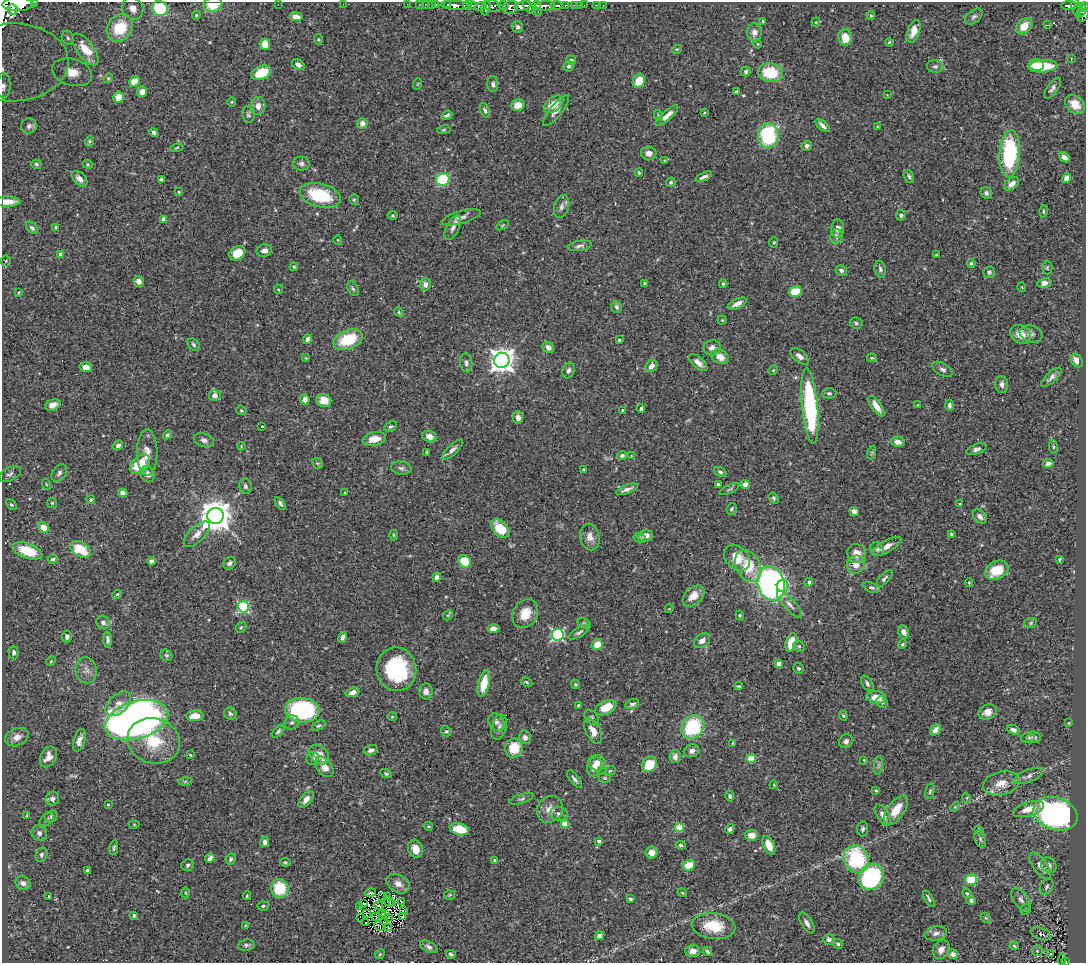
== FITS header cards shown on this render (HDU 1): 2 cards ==
NAXIS1  =                 1084
NAXIS2  =                  961

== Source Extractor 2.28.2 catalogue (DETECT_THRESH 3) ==
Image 1084 x 961 px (HDU 1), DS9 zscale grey, 1 PNG px = 1 image px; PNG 1088 x 965 px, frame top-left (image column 1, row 961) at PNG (2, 2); each listed source drawn as its Kron ellipse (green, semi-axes under 4 px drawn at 4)
Background 0.824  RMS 0.024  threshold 0.0718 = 3 sigma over >= 5 px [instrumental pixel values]
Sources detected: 481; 3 with non-positive FLUX_AUTO (blend fragments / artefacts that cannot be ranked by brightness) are neither listed nor drawn; the other 478 listed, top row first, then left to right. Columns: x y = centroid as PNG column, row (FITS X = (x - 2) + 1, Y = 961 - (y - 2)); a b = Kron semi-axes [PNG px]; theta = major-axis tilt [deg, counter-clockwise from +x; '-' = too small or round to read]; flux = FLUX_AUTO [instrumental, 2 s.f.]
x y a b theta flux
34 3 3 2 - 71
18 4 15 7 1 3900
213 4 9 7 12 35
278 4 2 2 - 5.2
343 4 2 2 - 52
407 4 2 2 - 12
419 4 2 2 - 11
425 4 2 2 - 11
431 4 2 2 - 14
436 4 3 2 - 26
448 5 4 3 - 51
455 5 14 4 -3 1700
467 5 4 3 - 430
503 5 5 3 - 400
536 5 4 3 - 470
556 5 6 3 -3 380
574 5 3 3 - 32
579 5 2 2 - 7.7
584 5 2 2 - 9
596 5 2 2 - 7.2
603 5 2 2 - 4.7
1069 5 8 3 0 260
472 6 5 3 - 520
492 6 9 5 -18 670
523 6 8 5 10 2000
545 6 10 4 3 1300
565 6 3 3 - 120
480 7 6 4 11 330
510 7 8 6 22 1300
528 7 8 3 -57 950
1076 7 10 4 -77 270
1084 7 5 4 - 360
133 8 12 10 -50 21
160 8 8 7 - 110
486 8 7 3 76 420
12 9 5 5 - 790
1082 11 6 4 61 390
538 12 2 2 - 17
196 15 4 4 - 1.9
871 15 4 3 - 1.9
1083 15 7 5 57 250
296 17 6 4 -9 12
974 17 10 6 39 4.5
763 21 4 3 - 1.9
816 22 4 4 - 1.7
1047 25 3 2 - 2.9
1024 26 9 6 44 23
517 27 6 5 - 3.4
120 28 14 12 53 61
913 31 12 6 70 14
754 32 9 7 -88 12
68 38 7 5 -63 3.8
845 38 8 6 -83 25
318 40 5 4 - 1.8
889 42 4 3 - 1.7
265 44 5 5 - 26
758 44 4 3 - 1.3
85 49 18 8 -54 39
677 49 5 3 - 1.4
1071 59 3 2 - 1.6
571 60 5 4 - 2.6
12 62 56 39 2 290
298 65 7 5 -33 5.1
1036 65 7 6 - 25
569 66 5 5 - 3.6
935 66 8 6 -6 4.5
1043 66 14 6 4 57
746 71 5 4 - 4
72 72 20 13 -16 52
261 73 10 6 21 41
771 73 12 9 -10 62
108 78 5 4 - 1.5
134 81 6 4 44 18
639 81 7 6 - 34
417 84 6 3 70 1.7
493 84 8 5 -89 4.3
4 86 12 7 89 13
1053 88 12 5 54 5.8
736 91 4 2 - 2
142 92 5 5 - 11
887 95 2 2 - 1
118 97 5 5 - 19
232 102 4 4 - 1.8
554 104 11 7 37 22
1075 104 11 8 -41 21
518 105 7 6 - 20
258 106 9 7 83 13
485 110 7 4 -68 3.5
556 111 19 6 50 10
704 113 4 3 - 1.4
248 114 8 6 -80 3.7
447 115 6 3 26 3.5
658 115 5 3 - 1.5
667 116 14 4 43 12
362 123 5 5 - 12
823 125 9 4 -42 6.7
29 126 8 7 - 4.6
878 127 4 3 - 1.5
444 130 7 3 9 2
154 132 4 4 - 5
768 135 12 10 85 140
89 141 5 4 - 2.3
807 146 5 5 - 3.9
177 148 7 3 11 1.8
649 153 8 7 - 9.9
1010 154 24 10 86 160
1064 157 6 4 -39 7.9
665 160 4 4 - 1.8
301 163 8 7 - 5.3
36 164 5 5 - 3.1
88 164 5 4 - 2
639 172 4 3 - 2
909 176 7 5 -66 3.7
704 177 9 4 24 4.7
1066 178 5 4 - 9.6
80 179 9 5 -45 9.1
443 179 7 6 - 98
161 180 3 3 - 3.5
671 182 5 4 - 3.3
1012 184 8 5 39 12
179 192 4 3 - 1.5
986 193 6 5 - 4.4
320 195 21 11 -14 85
354 200 5 4 - 2.1
7 202 13 5 0 20
561 207 12 7 74 7.7
1043 211 6 3 -89 2.1
393 215 5 4 - 2.2
901 215 5 5 - 3.3
461 217 20 6 15 9.5
164 219 4 4 - 14
502 225 7 3 32 1.6
32 228 7 4 -45 4.1
56 228 4 4 - 4.5
453 228 13 6 64 7.9
838 228 9 6 83 8.3
837 236 7 6 - 8
338 240 5 3 - 1.3
774 242 5 4 - 2.2
580 246 12 5 9 5.8
264 250 8 6 14 8.2
237 253 8 6 34 26
60 255 4 3 - 6.3
936 255 3 2 - 1
6 261 5 5 - 2.4
971 263 4 3 - 2.5
294 267 4 3 - 1.8
1047 268 7 5 89 2.6
880 269 8 5 -76 4.6
841 270 6 5 - 5
989 272 6 5 - 3.3
139 281 5 5 - 10
644 283 3 3 - 1.6
1044 283 7 5 12 9.1
425 284 6 5 - 7.4
723 284 4 3 - 2.3
1022 287 5 3 - 1.1
353 289 8 5 -62 3.3
278 290 4 3 - 1.4
795 291 7 5 12 30
19 292 3 2 - 1.4
737 304 10 4 25 10
616 307 6 5 - 4.1
399 312 5 4 - 2.1
722 320 4 4 - 1.9
856 323 6 5 - 2.9
1021 334 11 8 -34 20
1031 334 11 8 -18 6.8
307 339 5 4 - 5.8
348 340 15 9 22 69
619 340 3 3 - 2.8
193 345 7 5 -47 3.7
548 347 6 5 - 8.7
712 348 9 7 4 8.9
800 356 11 6 -39 7.2
720 357 9 7 -27 14
306 358 4 4 - 1.5
872 358 5 3 - 2.1
502 360 8 7 - 1600
1077 360 7 5 -54 11
466 363 9 6 -84 5.1
698 363 11 5 -42 9.2
652 366 6 5 - 9.7
86 367 6 5 - 13
943 369 11 6 -30 5.9
568 370 8 6 70 5.6
773 370 5 4 - 1.8
1051 377 13 5 42 7.4
1002 384 8 6 -89 7
829 393 7 5 -1 3.4
215 395 6 5 - 11
305 399 5 4 - 10
324 400 7 6 - 22
53 405 8 5 22 9.4
917 405 3 2 - 1.2
949 405 5 4 - 4.6
810 406 38 8 -85 230
876 406 12 5 -54 16
641 408 4 3 - 3.1
241 410 5 4 - 2.5
623 410 3 3 - 2.7
518 417 6 5 - 8.6
262 426 3 2 - 1.6
391 426 7 4 26 2.9
167 435 5 4 - 2.8
429 436 7 5 -23 13
374 439 12 6 12 18
204 440 10 6 -19 6.3
898 442 7 5 -10 10
118 445 5 4 - 5.4
241 446 4 3 - 1.4
1053 447 7 3 -82 2.2
976 449 10 5 19 5.2
452 450 14 5 44 6.9
427 452 4 2 - 1.9
147 453 23 10 -90 19
871 453 7 4 71 2.4
622 456 5 4 - 3.8
631 456 3 2 - 0.99
317 463 6 4 -42 2.5
1048 463 5 4 - 5.7
140 464 12 7 41 50
401 468 10 6 -9 5.2
584 470 3 3 - 2.9
720 472 6 4 -23 3.5
59 473 9 6 53 5.8
10 474 12 6 27 4.9
148 474 8 7 - 8.7
46 484 5 3 - 1.6
718 484 4 3 - 3.9
745 484 4 4 - 11
245 486 8 6 -74 5.1
627 489 11 3 20 6.9
730 489 11 4 24 3.1
123 493 5 4 - 6.7
345 493 4 3 - 1.4
774 498 6 4 -52 3
91 500 4 4 - 2.3
52 503 5 5 - 2.2
280 503 7 3 -55 3.5
960 504 3 2 - 1.3
11 505 6 4 -44 2.6
732 509 6 5 - 3.4
854 511 5 4 - 7.9
215 516 8 8 - 3200
980 516 8 5 -44 6.2
44 528 6 4 -52 25
500 528 11 7 -45 45
197 534 17 7 44 12
951 534 4 4 - 3.9
393 535 5 3 - 1.6
646 536 7 5 14 10
590 537 13 9 -79 13
640 538 6 3 -14 2.7
887 546 16 6 29 13
81 549 11 7 -30 52
877 549 7 6 - 5.1
28 551 15 7 -20 54
856 553 9 9 - 18
737 558 14 11 -43 28
53 559 5 4 - 3.2
1060 559 4 2 - 1.7
151 561 4 4 - 3.8
465 561 7 5 -40 36
229 563 7 5 38 4.8
856 565 9 8 - 16
748 566 17 12 -62 56
997 570 12 9 26 42
437 577 4 4 - 11
884 579 11 4 47 4.2
809 582 4 4 - 2.7
771 583 17 13 -75 450
969 583 4 3 - 1.6
782 586 6 5 - 55
871 587 8 5 -20 4.4
117 594 5 4 - 1.8
693 596 13 8 42 21
789 604 17 5 -48 9.6
243 607 5 5 - 170
669 609 4 3 - 1.2
525 614 15 12 60 28
448 615 5 4 - 2
740 615 5 4 - 2
103 623 7 6 - 5.1
1031 623 6 5 - 2.6
584 624 7 4 -29 2.5
241 627 6 4 42 2.3
493 628 6 4 1 8.1
579 632 12 4 31 4.7
903 632 7 5 -65 8.8
558 635 6 5 - 260
67 637 6 5 - 4.5
342 637 5 3 - 4.9
108 640 8 4 -86 4.7
702 641 9 6 35 9.7
791 642 10 5 72 46
597 644 6 5 - 18
902 644 5 4 - 2
799 646 6 5 - 2.6
14 652 7 5 -89 3.8
166 655 6 5 - 2.9
51 661 5 4 - 1.8
779 664 4 4 - 16
798 668 5 5 - 2.8
396 669 22 20 -79 150
86 670 13 10 -83 11
526 682 6 4 -28 2.1
484 683 13 5 77 34
867 683 9 5 -58 4.8
575 684 5 4 - 2.3
739 686 4 3 - 2
426 691 8 6 -87 8.7
352 692 7 4 17 8.7
876 697 10 6 -6 24
882 702 6 5 - 3.3
118 704 15 9 42 13
632 704 7 5 18 4.5
579 705 3 3 - 3
606 708 11 6 26 30
302 710 17 12 -4 240
987 712 9 7 25 11
230 714 6 6 - 3.6
195 716 8 5 2 22
843 716 5 4 - 1.9
392 717 4 4 - 1.7
592 717 8 6 -51 3.9
137 720 32 18 17 1400
292 722 7 6 - 4.4
496 722 9 7 -54 6.4
1068 723 4 3 - 1.4
319 726 7 4 27 2.3
499 727 13 7 75 7.2
693 727 12 10 52 100
935 730 6 4 50 11
1013 730 7 4 -22 5.3
278 731 8 4 46 3.6
446 731 5 5 - 3
593 731 14 7 -64 15
17 737 12 8 22 14
525 737 7 6 - 6.2
1034 737 7 5 -13 5.4
1028 738 7 5 5 3.7
79 740 12 5 73 12
154 741 26 22 -16 73
846 741 7 6 - 5.3
733 743 3 3 - 1.4
514 748 10 9 - 44
371 750 7 5 16 6.1
692 751 7 6 - 8
190 755 4 3 - 1.4
319 755 11 8 -41 21
48 757 11 7 65 12
675 757 6 5 - 5.8
313 758 7 6 - 4.9
751 758 5 4 - 60
864 760 4 3 - 1.2
597 763 8 8 - 14
649 764 8 7 - 40
879 765 9 4 85 4.2
324 767 11 7 -54 16
594 767 9 7 71 12
610 771 6 4 31 2
386 774 6 4 -27 2.7
1028 776 16 6 21 7.6
605 778 6 5 - 2.6
574 779 10 4 -52 4.7
185 781 7 4 1 2.7
1001 783 18 11 13 24
774 785 4 3 - 1.3
876 790 3 3 - 1.7
930 791 8 4 76 2.8
730 796 5 4 - 3.3
52 798 7 6 - 7.4
967 798 5 3 - 1.6
306 799 10 5 51 10
521 799 12 4 17 3.9
108 804 3 2 - 1.9
955 807 6 3 45 1.6
550 809 14 12 49 16
1029 809 16 7 17 22
896 810 17 8 54 29
559 814 9 7 -10 7
1055 814 22 16 -18 460
883 815 12 6 -59 8.8
27 816 4 3 - 1.5
51 817 7 5 39 3.4
46 820 9 5 46 3.4
565 824 4 4 - 37
134 825 5 3 - 1.4
428 826 5 3 - 1.6
679 828 4 4 - 54
459 829 10 6 -14 36
730 829 5 4 - 4.3
863 829 7 5 84 3.8
979 830 5 4 - 1.6
39 833 8 7 - 5.6
751 835 6 5 - 19
980 839 9 5 -70 4.3
599 841 4 3 - 4.5
265 842 5 4 - 6.6
681 845 5 3 - 3
769 845 10 5 -65 20
114 848 7 3 80 2.6
415 849 9 7 -69 16
652 852 6 6 - 9.5
41 855 7 5 71 4
210 858 5 3 - 4.9
231 859 6 4 67 3.4
856 859 14 12 -66 130
495 860 4 3 - 3.6
285 862 5 3 - 2.3
188 865 6 5 - 3.3
689 865 6 5 - 32
1049 865 8 7 - 9.5
1040 866 15 7 -55 12
87 870 4 3 - 2.5
871 877 14 12 51 190
971 880 6 5 - 50
23 883 8 6 -22 7.3
398 884 12 8 -29 12
1047 887 9 6 59 4.5
280 888 9 8 - 62
185 893 5 3 - 1.6
370 893 6 2 13 0.12
682 893 5 3 - 1.6
967 893 5 4 - 2.2
450 895 5 5 - 2.1
48 896 4 3 - 6
247 896 4 3 - 1.7
383 896 4 2 - 0.78
387 897 4 2 - 1.4
929 898 9 3 -61 3.6
630 899 4 3 - 4
971 900 4 4 - 4.4
1021 900 13 7 -55 8.5
389 902 6 2 -47 1.7
401 902 3 2 - 3.3
364 904 3 2 - 1.1
393 904 3 2 - 1.3
263 906 5 5 - 2.7
378 906 5 2 - 0.54
359 907 2 2 - 1.5
1026 909 6 4 38 2.5
403 911 3 2 - 1
366 913 3 2 - 0.6
383 914 3 2 - 0.52
386 914 4 2 - 2
134 915 4 3 - 2.9
376 916 3 2 - 1.7
403 916 3 3 - 1.5
360 917 3 2 - 1200
388 917 3 2 - 3.5
986 918 6 4 -43 1.9
384 922 3 2 - 1.3
366 923 3 2 - 1.1
807 923 12 5 -59 8.2
246 925 4 3 - 1.9
379 926 5 2 - 1.6
714 926 22 13 -6 47
388 928 3 3 - 0.39
936 933 11 7 12 7.9
1041 934 11 6 -21 4.2
600 936 4 3 - 6.6
829 939 5 5 - 5.2
838 944 5 4 - 3.2
246 945 8 5 7 4.1
1014 946 5 3 - 2
429 947 9 5 -27 5.7
941 950 10 7 62 11
693 951 7 6 - 12
707 951 5 4 - 3.2
1037 951 6 5 - 2.2
380 954 5 4 - 1.9
451 954 4 4 - 3.2
953 954 5 5 - 7.9
1051 954 3 2 - 4.3
1062 959 6 2 84 16
1066 961 3 3 - 69
At the frame edge (FLAGS 8, measured only in part): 8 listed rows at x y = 34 3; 18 4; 213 4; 1084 7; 12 62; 4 86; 7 202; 1066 961
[3 non-positive-flux detections neither listed nor drawn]